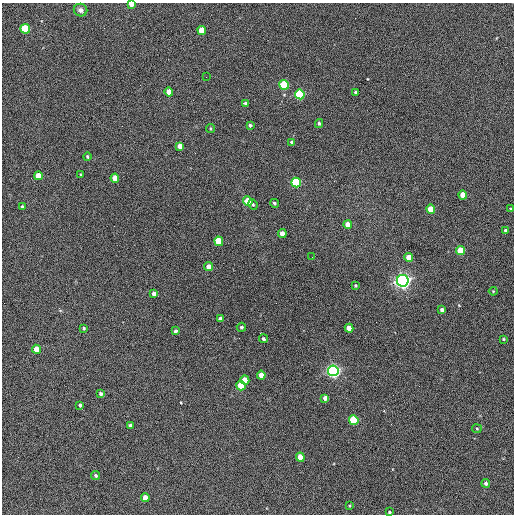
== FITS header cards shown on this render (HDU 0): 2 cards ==
NAXIS1  =                  512 / Axis length
NAXIS2  =                  512 / Axis length

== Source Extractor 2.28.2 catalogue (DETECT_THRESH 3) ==
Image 512 x 512 px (HDU 0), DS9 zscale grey, 1 PNG px = 1 image px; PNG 516 x 516 px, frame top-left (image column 1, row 512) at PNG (2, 3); each listed source drawn as its Kron ellipse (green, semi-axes under 4 px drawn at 4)
Background 451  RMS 22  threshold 67.1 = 3 sigma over >= 5 px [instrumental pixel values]
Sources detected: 64; all 64 listed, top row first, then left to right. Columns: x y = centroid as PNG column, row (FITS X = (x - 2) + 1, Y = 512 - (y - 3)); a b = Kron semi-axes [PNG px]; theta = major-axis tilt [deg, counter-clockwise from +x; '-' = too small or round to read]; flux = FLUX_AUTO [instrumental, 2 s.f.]
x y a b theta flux
131 4 4 3 - 7900
80 10 7 6 - 5800
25 29 5 4 - 86000
202 30 4 4 - 32000
206 77 2 2 - 580
284 85 5 4 - 150000
169 92 4 4 - 17000
356 92 3 3 - 2700
300 94 5 4 - 200000
246 103 3 3 - 4200
319 123 4 3 - 2500
250 125 3 3 - 3100
211 128 4 2 - 1600
292 142 4 3 - 2600
180 146 4 4 - 12000
87 156 4 3 - 1900
81 175 4 2 - 1100
38 176 4 4 - 25000
115 178 4 4 - 22000
296 183 5 4 - 180000
463 195 4 4 - 21000
248 201 5 4 - 35000
274 203 4 4 - 2500
253 205 5 4 - 2100
22 207 4 4 - 2600
431 209 4 4 - 40000
511 209 3 3 - 1900
348 225 4 4 - 21000
506 231 4 4 - 6600
282 234 4 4 - 15000
219 241 5 4 - 69000
460 251 5 4 - 49000
312 257 2 2 - 610
409 257 4 4 - 26000
208 267 4 4 - 13000
403 281 6 6 - 940000
355 285 3 3 - 1900
493 291 4 4 - 1400
154 294 4 4 - 8700
442 310 4 3 - 5300
220 319 4 4 - 5600
241 327 4 4 - 2700
84 328 4 3 - 1900
349 328 4 4 - 17000
175 331 4 3 - 3600
263 339 4 4 - 3600
503 339 3 3 - 1500
36 349 4 4 - 25000
333 371 5 5 - 650000
261 375 4 4 - 18000
245 380 4 4 - 24000
241 386 5 4 - 65000
101 394 4 3 - 3300
325 398 4 4 - 6200
80 405 3 3 - 2400
354 420 5 4 - 110000
130 425 3 3 - 3100
477 429 5 4 - 1600
300 457 4 4 - 28000
96 476 4 3 - 2700
486 483 4 4 - 3600
145 498 4 4 - 16000
349 506 3 3 - 1400
389 512 3 3 - 1800
At the frame edge (FLAGS 8, measured only in part): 1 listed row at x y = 131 4